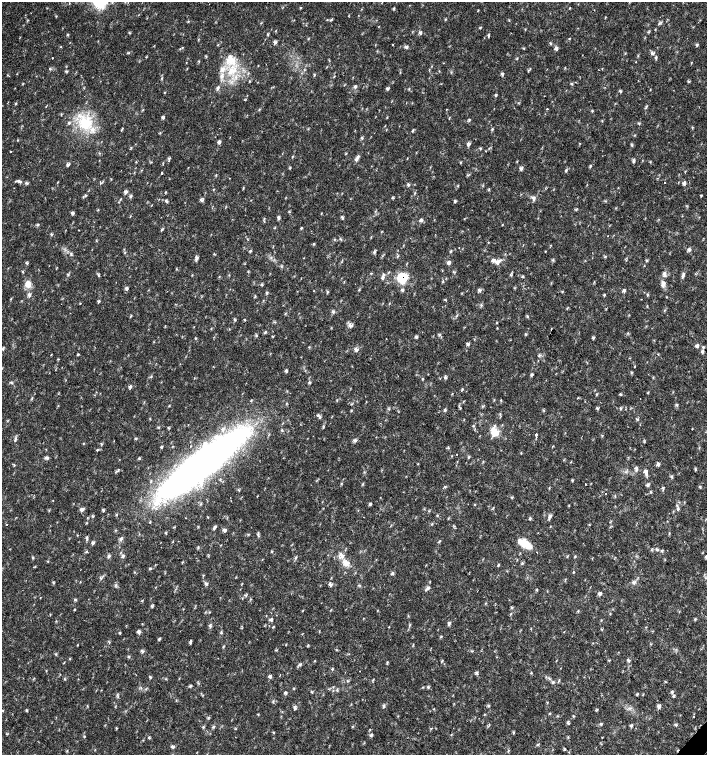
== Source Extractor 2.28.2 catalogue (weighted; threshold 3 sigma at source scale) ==
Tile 6 of 4 x 4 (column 2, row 2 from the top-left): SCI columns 1635-3043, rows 3013-4517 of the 6023 x 6029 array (HDU 1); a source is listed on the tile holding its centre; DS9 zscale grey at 2 x 2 block average (1 PNG px = mean of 2 x 2 image px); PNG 709 x 757 px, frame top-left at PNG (2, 2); no overlay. Shown black and unused: <1% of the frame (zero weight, under 2 of 3 exposures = <1% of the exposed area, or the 3 px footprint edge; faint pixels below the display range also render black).
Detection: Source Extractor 2.28.2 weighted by HDU 2 'WHT'; one run over the whole footprint, this tile lists its part. Background 0.018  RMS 0.0031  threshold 0.0141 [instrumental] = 3 sigma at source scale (4.5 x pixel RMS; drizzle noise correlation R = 1.50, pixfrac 1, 0.0396/0.0396 arcsec/px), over >= 5 px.
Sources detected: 310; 2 cosmic-ray / hot-pixel residue — not listed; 8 inside a brighter listed object's ellipse — not listed separately; the other 300 listed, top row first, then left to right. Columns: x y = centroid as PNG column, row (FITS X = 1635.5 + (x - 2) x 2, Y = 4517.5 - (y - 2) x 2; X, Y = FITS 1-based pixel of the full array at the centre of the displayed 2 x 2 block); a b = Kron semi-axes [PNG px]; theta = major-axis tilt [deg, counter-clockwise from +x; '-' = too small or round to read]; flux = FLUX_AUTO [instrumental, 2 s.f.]
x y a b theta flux
100 2 6 6 - 58
300 8 3 2 - 0.58
570 8 3 2 - 0.49
331 20 4 2 - 0.77
188 21 3 3 - 0.55
480 28 3 3 - 0.58
130 33 3 2 - 0.51
420 33 5 3 - 1.4
267 34 3 2 - 0.55
68 35 3 2 - 0.63
488 35 3 3 - 0.75
275 42 6 3 -14 1.3
392 44 2 2 - 1.1
697 45 5 3 - 0.87
406 47 5 4 - 1.6
524 48 3 2 - 0.45
556 49 5 4 - 1.5
653 53 7 4 -4 1.8
52 58 2 2 - 0.46
656 58 5 3 - 0.97
231 60 12 12 - 11
50 69 3 2 - 0.61
66 71 4 3 - 0.81
231 71 15 8 24 14
502 74 5 4 - 1.2
162 78 3 2 - 0.56
249 82 3 2 - 0.37
571 84 4 3 - 0.89
356 87 5 2 - 0.95
218 88 6 4 54 1.6
387 89 4 3 - 1
650 90 4 2 - 0.36
620 91 5 3 - 0.93
164 92 2 2 - 0.41
16 103 3 2 - 0.64
646 107 5 2 - 0.85
447 109 2 2 - 0.36
547 109 2 2 - 0.65
163 117 4 3 - 1.1
469 120 4 2 - 0.45
86 123 18 17 - 28
122 129 5 2 - 0.62
492 129 3 3 - 0.68
413 130 5 2 - 0.66
18 140 3 2 - 0.42
219 142 5 4 - 1.4
469 144 6 3 -29 1.5
480 148 3 3 - 0.64
11 151 2 2 - 0.6
357 158 9 4 54 2.2
169 159 7 2 79 0.72
517 161 3 2 - 0.37
633 161 5 3 - 1.2
460 163 3 3 - 0.58
68 165 5 4 - 1.4
590 166 4 3 - 0.78
521 168 6 4 37 1.6
566 171 4 3 - 0.89
162 173 2 2 - 1.5
216 175 3 2 - 0.55
18 181 4 3 - 1
27 183 5 2 - 0.92
665 183 2 2 - 0.45
684 183 6 4 -90 1.5
408 185 5 3 - 0.96
243 188 4 2 - 0.55
126 192 5 4 - 1.5
166 192 3 2 - 0.49
86 195 3 2 - 0.66
701 195 3 3 - 0.56
131 196 5 3 - 1.2
534 198 7 4 -14 2
202 200 5 4 - 1.6
166 201 5 3 - 1.2
455 201 4 3 - 0.95
576 209 4 2 - 0.46
73 213 5 4 - 1.4
321 213 2 2 - 0.39
342 217 5 3 - 1.1
278 218 5 3 - 1.4
421 220 5 3 - 1.7
37 225 4 2 - 0.73
502 225 3 2 - 0.35
301 228 4 2 - 0.77
79 230 2 2 - 0.36
161 230 4 3 - 0.78
51 234 5 2 - 0.5
607 236 2 2 - 0.25
314 244 3 3 - 0.71
689 250 5 3 - 1.6
250 251 4 3 - 0.79
374 251 5 2 - 0.83
451 251 4 2 - 0.64
545 251 2 2 - 0.36
71 254 6 2 -84 0.91
605 257 4 2 - 0.57
196 258 6 3 87 1.9
646 260 4 3 - 0.72
497 262 10 6 26 3.3
27 263 5 2 - 0.66
449 263 5 4 - 2
23 272 4 2 - 0.6
384 274 4 3 - 1.1
664 274 6 5 - 2
683 275 7 3 70 1.8
99 276 3 2 - 0.6
523 276 3 3 - 0.68
383 278 5 4 - 1.3
402 278 6 6 - 27
443 281 4 2 - 0.71
28 284 10 8 88 5.7
663 284 10 6 82 3.2
126 289 5 3 - 1.5
478 289 5 3 - 1.1
359 290 4 3 - 0.6
402 290 4 4 - 1.3
624 290 4 3 - 1.5
327 292 4 3 - 0.76
267 293 4 3 - 0.79
29 295 6 4 -46 1.9
604 295 3 3 - 0.8
647 295 4 3 - 0.72
445 299 3 2 - 0.62
98 301 4 2 - 0.93
80 303 2 2 - 0.38
481 306 4 2 - 0.73
333 312 5 4 - 1.4
130 316 6 2 55 0.54
527 316 3 2 - 0.6
235 320 3 2 - 0.53
244 320 3 2 - 0.53
497 323 3 2 - 0.46
350 325 7 5 -37 2.3
497 328 3 2 - 0.37
265 332 5 3 - 0.79
439 335 3 2 - 0.61
256 336 3 3 - 0.75
273 336 3 2 - 0.47
416 337 5 3 - 1.1
195 338 3 2 - 0.49
593 338 4 3 - 0.9
468 344 5 4 - 1.2
697 346 5 5 - 1.6
703 347 3 3 - 0.94
3 348 5 3 - 0.83
356 349 6 4 -51 2.4
702 352 4 3 - 1.2
78 355 3 3 - 0.66
286 371 3 3 - 1.2
632 372 3 3 - 0.64
531 375 5 3 - 0.98
151 376 4 3 - 0.68
445 377 5 3 - 1.2
422 378 3 3 - 0.61
11 383 5 2 - 0.8
130 387 4 3 - 1.2
648 393 3 2 - 0.5
620 394 4 3 - 0.69
32 398 4 2 - 0.68
501 400 4 2 - 0.65
677 405 4 4 - 0.95
169 406 3 2 - 0.48
597 408 5 2 - 0.74
389 409 3 2 - 0.56
445 410 5 3 - 1
320 417 4 3 - 1.2
692 429 2 2 - 0.61
282 430 4 3 - 0.71
494 432 12 9 -57 8.6
536 434 2 2 - 2.1
15 440 7 3 61 1.3
355 440 6 4 -10 1.5
83 443 3 2 - 0.48
161 447 3 3 - 0.73
448 447 3 2 - 0.54
97 450 3 3 - 0.68
457 454 2 2 - 0.69
469 457 4 3 - 0.74
46 458 6 4 -26 1.5
201 464 101 21 38 410
658 464 5 4 - 1.6
14 465 3 2 - 0.51
636 468 6 3 -87 1.6
695 469 6 2 -86 0.65
118 470 5 2 - 0.93
645 472 7 4 -75 2.9
672 477 4 2 - 0.7
573 480 3 2 - 0.58
341 483 3 2 - 0.6
362 484 4 2 - 0.66
586 484 2 2 - 1.1
648 485 5 4 - 1.2
700 486 3 2 - 0.53
549 488 3 2 - 0.39
663 488 5 3 - 0.96
650 492 3 3 - 0.68
615 496 3 2 - 0.48
512 497 3 2 - 0.53
370 504 3 3 - 1.2
569 505 3 2 - 0.41
678 509 5 4 - 1.2
81 510 6 4 -39 1.6
103 510 5 2 - 0.83
116 515 3 2 - 0.63
437 515 3 3 - 0.58
550 517 7 4 71 1.9
208 518 3 2 - 0.46
530 519 4 3 - 0.85
432 524 3 2 - 0.59
7 525 2 2 - 0.82
215 527 5 3 - 1.4
224 530 6 4 -26 1.6
669 534 3 2 - 0.5
439 541 5 2 - 0.71
93 543 4 4 - 1.2
525 544 15 7 -32 14
198 547 3 2 - 0.6
657 549 6 3 -41 1.3
87 551 3 2 - 0.54
272 551 4 3 - 0.67
109 556 5 3 - 1.1
123 556 6 3 -59 1.4
575 556 4 2 - 0.54
706 557 4 3 - 0.78
295 558 4 3 - 0.83
48 561 3 2 - 0.49
346 563 9 7 -44 5.3
498 565 3 3 - 0.68
35 566 3 2 - 0.41
150 569 5 2 - 0.81
573 572 3 2 - 0.43
392 573 4 4 - 1.1
634 583 5 4 - 1.6
206 584 5 4 - 1.3
330 584 6 4 -56 1.6
427 588 7 4 36 1.7
537 590 3 2 - 0.65
600 594 5 4 - 1.7
75 599 3 3 - 0.93
152 606 5 3 - 0.96
74 609 3 2 - 0.56
408 616 3 2 - 0.45
695 619 4 3 - 0.71
271 620 4 3 - 1.8
449 623 5 3 - 1.3
210 626 6 3 -37 1.1
139 632 4 3 - 2
221 632 5 3 - 0.77
120 633 4 2 - 0.64
159 639 4 2 - 0.99
190 641 5 2 - 1.2
77 645 3 2 - 0.42
308 645 3 3 - 0.64
413 645 3 2 - 0.47
223 647 3 2 - 0.5
142 651 6 3 -36 1.4
56 654 3 3 - 0.6
442 660 4 2 - 0.61
609 660 3 2 - 0.49
628 660 4 3 - 1.5
314 661 3 2 - 0.38
64 662 3 2 - 0.41
387 663 5 2 - 0.51
360 671 2 2 - 0.22
477 673 5 2 - 0.88
531 673 3 2 - 0.53
270 676 5 4 - 1.5
150 677 4 3 - 0.78
549 679 4 2 - 0.92
553 682 4 3 - 1.1
428 687 5 2 - 0.79
311 691 5 2 - 0.65
285 693 5 3 - 0.98
673 696 4 2 - 0.75
489 705 4 3 - 0.89
384 706 5 3 - 1.1
659 706 5 5 - 1.8
295 708 6 3 -66 1.4
3 710 3 2 - 0.43
26 710 5 2 - 0.58
258 714 3 3 - 0.48
485 714 3 2 - 0.42
573 716 3 3 - 0.56
693 716 2 2 - 0.7
568 723 5 2 - 0.91
601 724 4 3 - 0.74
676 725 5 2 - 0.84
352 726 3 2 - 0.51
631 726 4 3 - 1
203 727 3 3 - 0.63
213 727 3 3 - 1
273 732 4 2 - 0.45
371 735 5 3 - 1.1
84 736 2 2 - 0.59
149 738 3 3 - 0.77
602 738 2 2 - 0.39
538 744 4 2 - 0.63
173 747 5 3 - 1.3
564 749 3 2 - 0.76
508 750 3 2 - 0.42
Overlapping masked pixels (flux is a lower limit): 1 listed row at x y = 402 278
Isophote crosses this tile's border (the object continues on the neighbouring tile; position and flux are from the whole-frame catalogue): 2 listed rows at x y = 100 2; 706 557
Diffuse or blended objects may show on this block-average render without a row.